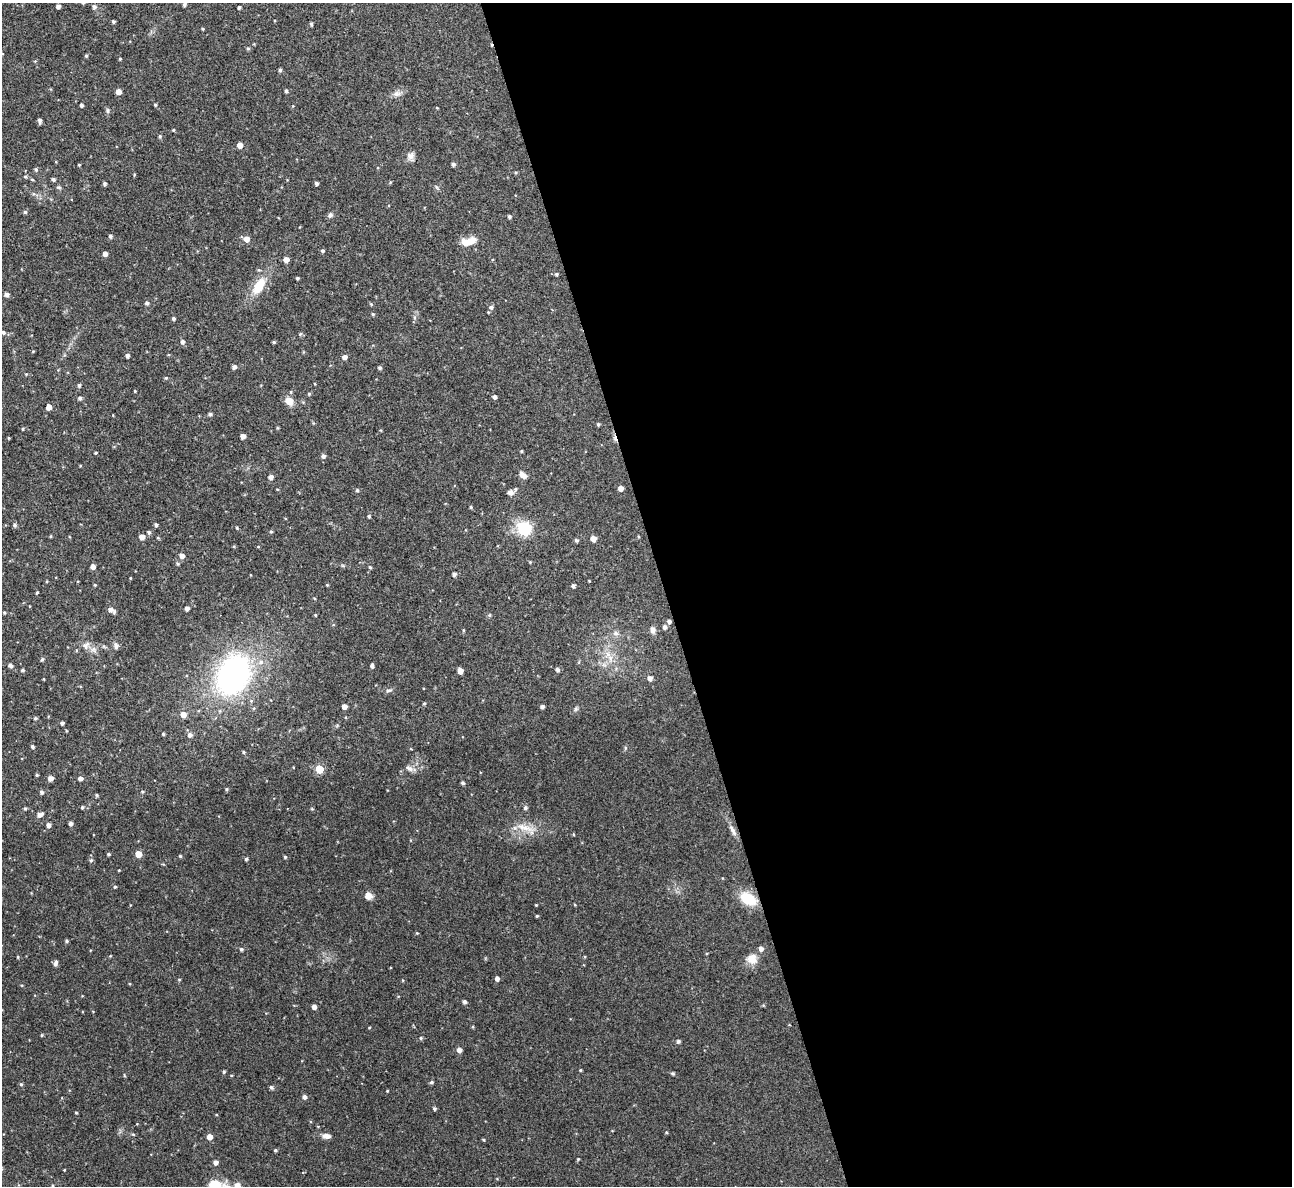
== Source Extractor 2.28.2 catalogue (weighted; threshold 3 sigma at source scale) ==
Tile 8 of 4 x 4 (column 4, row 2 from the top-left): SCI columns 3869-5158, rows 2512-3695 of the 5158 x 5143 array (HDU 1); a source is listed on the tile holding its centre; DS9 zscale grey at full resolution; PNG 1294 x 1188 px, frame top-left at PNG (2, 3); no overlay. Shown black and unused: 49% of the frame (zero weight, under 3 of 4 exposures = <1% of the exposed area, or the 3 px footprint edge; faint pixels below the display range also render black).
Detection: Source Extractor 2.28.2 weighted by HDU 2 'WHT'; one run over the whole footprint, this tile lists its part. Background 0.072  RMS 0.0054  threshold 0.0245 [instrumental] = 3 sigma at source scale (4.5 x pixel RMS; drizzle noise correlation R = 1.50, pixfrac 1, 0.05/0.05 arcsec/px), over >= 5 px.
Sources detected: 227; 2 cosmic-ray / hot-pixel residue — not listed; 4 inside a brighter listed object's ellipse — not listed separately; the other 221 listed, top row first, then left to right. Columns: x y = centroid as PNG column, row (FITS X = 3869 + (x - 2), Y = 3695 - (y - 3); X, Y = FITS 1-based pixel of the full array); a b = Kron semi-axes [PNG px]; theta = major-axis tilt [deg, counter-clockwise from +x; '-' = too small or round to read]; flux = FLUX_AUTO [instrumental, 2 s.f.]
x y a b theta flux
184 5 4 4 - 1.1
58 6 4 4 - 2
94 7 5 5 - 1.5
239 7 4 3 - 1
113 22 4 4 - 0.97
311 24 4 3 - 1.1
203 29 4 3 - 0.55
248 48 5 4 - 0.78
86 56 4 4 - 0.72
120 59 3 3 - 0.57
280 70 4 3 - 1
286 91 4 4 - 1
118 92 4 4 - 3.6
397 94 12 8 12 2.7
81 105 4 3 - 1.3
155 105 4 3 - 0.64
437 108 4 3 - 0.38
107 111 7 5 86 1
40 120 5 3 - 1.4
173 130 4 3 - 0.67
160 136 5 4 - 0.81
240 145 5 4 - 3.8
411 156 12 9 -78 2.8
453 164 4 4 - 1.3
79 165 4 3 - 0.5
36 170 5 4 - 0.97
516 173 5 3 - 0.57
134 175 5 3 - 0.46
25 177 5 4 - 0.76
53 179 4 4 - 1
105 183 4 4 - 1.2
316 183 3 3 - 1.4
436 187 7 3 -54 0.79
25 212 5 4 - 0.96
330 215 7 6 - 1.5
509 216 4 4 - 0.99
110 236 4 4 - 1.2
246 239 5 5 - 4.8
469 241 18 8 15 7.2
322 251 4 4 - 0.92
105 254 4 4 - 2.4
286 260 4 4 - 4.1
556 274 5 4 - 0.74
297 278 3 3 - 0.82
259 286 21 11 58 13
7 294 4 4 - 2
147 303 4 4 - 1.3
371 304 5 4 - 0.68
491 307 5 5 - 1.4
488 312 4 3 - 0.54
373 314 5 4 - 0.73
173 318 4 3 - 1.1
3 332 5 5 - 1.1
300 334 5 5 - 0.68
182 342 5 4 - 1.7
274 342 3 3 - 0.66
127 356 4 4 - 1.6
344 357 4 4 - 2.5
234 367 4 4 - 2
380 368 4 4 - 1.1
26 374 3 3 - 0.45
166 378 4 4 - 0.67
315 384 4 2 - 0.38
79 385 4 4 - 1
135 391 3 3 - 0.47
291 392 5 4 - 0.6
309 394 4 4 - 0.7
494 397 4 4 - 1.4
80 398 5 4 - 1.2
289 401 9 8 - 5
49 407 5 4 - 4.1
210 414 5 4 - 1.2
598 424 4 3 - 0.77
277 428 5 3 - 0.48
23 429 4 3 - 0.57
243 436 4 4 - 3.1
9 438 4 3 - 0.41
521 451 4 3 - 0.61
96 453 4 3 - 0.57
323 456 5 5 - 1.6
523 475 9 6 -38 3
271 477 5 4 - 2.4
621 488 4 4 - 3.4
277 489 4 2 - 0.37
357 490 5 4 - 0.83
510 493 7 6 - 2
471 507 4 4 - 0.66
369 516 3 3 - 0.88
15 525 5 4 - 1.2
156 525 4 3 - 1.2
237 528 4 3 - 0.54
524 528 16 14 -48 18
271 531 4 3 - 0.69
149 532 5 4 - 1.1
51 536 3 3 - 0.56
142 537 5 5 - 3.8
158 538 5 3 - 0.51
593 539 4 4 - 4.2
576 540 4 4 - 0.97
258 547 4 3 - 0.42
182 556 5 4 - 2.9
530 562 4 4 - 0.44
177 564 5 5 - 0.86
93 567 5 4 - 2.6
370 567 4 4 - 0.68
454 574 5 4 - 1.5
130 578 4 3 - 0.39
589 581 3 2 - 0.38
95 585 4 3 - 0.57
327 585 4 3 - 0.46
573 586 4 4 - 1.3
37 593 3 2 - 0.62
314 598 4 3 - 0.47
187 608 4 4 - 2
110 609 6 5 - 2.1
4 613 4 3 - 0.64
315 615 3 3 - 0.52
489 615 5 5 - 0.68
669 621 4 4 - 1.7
665 627 5 4 - 1.7
463 630 4 3 - 0.54
653 630 10 7 -88 2
616 633 8 7 - 1.9
86 645 12 9 36 3
116 646 10 6 -85 1.6
610 658 9 7 90 3.2
42 659 5 4 - 0.87
261 662 8 6 16 2.4
10 665 5 4 - 1.6
372 666 4 4 - 1.4
23 670 4 4 - 0.9
557 670 5 4 - 1.5
460 671 5 4 - 2.7
233 675 34 25 63 150
650 678 5 5 - 2.4
44 679 4 3 - 0.38
389 690 9 5 13 1.2
424 703 4 3 - 0.63
344 707 4 4 - 3.2
542 707 4 3 - 1.4
576 709 6 5 - 0.95
183 715 6 5 - 4.2
35 718 4 4 - 0.87
62 723 4 3 - 1.2
163 734 3 3 - 0.63
190 735 6 6 - 1.9
32 747 4 4 - 1.1
625 748 6 4 73 0.67
243 752 4 4 - 0.61
409 768 13 6 -27 2.2
319 769 5 5 - 18
37 775 3 3 - 0.57
50 778 4 4 - 3
80 778 5 4 - 1.9
463 783 4 4 - 1.1
226 789 4 4 - 0.73
42 792 5 4 - 1.1
143 792 5 4 - 0.65
96 795 6 3 -88 0.51
82 807 4 4 - 0.83
525 808 5 5 - 1.4
25 809 4 4 - 0.68
40 814 7 5 23 2.4
71 824 4 4 - 1.4
48 825 4 4 - 2.2
526 828 34 9 -21 8.5
732 830 18 6 -63 3
109 854 4 3 - 0.8
138 854 5 4 - 7.2
180 856 4 4 - 0.64
285 857 4 3 - 0.78
246 859 4 4 - 0.85
91 860 6 5 - 0.97
119 870 3 2 - 0.42
115 887 4 3 - 0.64
368 896 8 7 - 4
748 899 17 11 -30 16
536 905 3 2 - 0.39
575 905 3 3 - 0.47
537 916 3 3 - 0.56
67 941 4 4 - 0.86
241 949 4 4 - 1
761 949 5 5 - 2.1
110 956 4 3 - 0.39
18 957 4 4 - 0.52
752 959 14 13 - 5.5
55 963 6 4 74 2
497 979 4 4 - 2.3
179 980 4 4 - 0.5
464 1002 4 4 - 1.5
314 1007 4 4 - 2.6
473 1027 5 3 - 0.5
369 1028 4 2 - 0.4
41 1035 5 3 - 0.55
421 1038 5 4 - 0.82
678 1041 4 4 - 1.2
459 1050 4 4 - 2.7
580 1070 3 3 - 0.5
224 1072 4 3 - 0.74
673 1073 5 4 - 0.69
124 1075 5 3 - 0.48
431 1082 4 4 - 0.89
21 1084 4 4 - 0.72
271 1087 6 5 - 0.91
387 1091 3 3 - 0.43
304 1097 4 4 - 1.8
434 1108 4 4 - 0.99
76 1113 3 3 - 0.53
216 1115 4 3 - 0.42
666 1132 4 4 - 0.5
133 1134 5 3 - 0.55
327 1136 9 5 -5 3
209 1137 5 5 - 4.4
483 1140 4 3 - 0.54
275 1150 4 3 - 0.76
578 1159 4 4 - 0.55
215 1162 5 4 - 2.4
64 1170 3 2 - 0.39
52 1185 4 3 - 0.42
217 1186 29 15 -44 16
237 1186 16 8 63 4
Overlapping masked pixels (flux is a lower limit): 1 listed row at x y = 669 621
Isophote crosses this tile's border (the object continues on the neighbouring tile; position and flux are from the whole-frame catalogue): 2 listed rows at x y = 217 1186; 237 1186